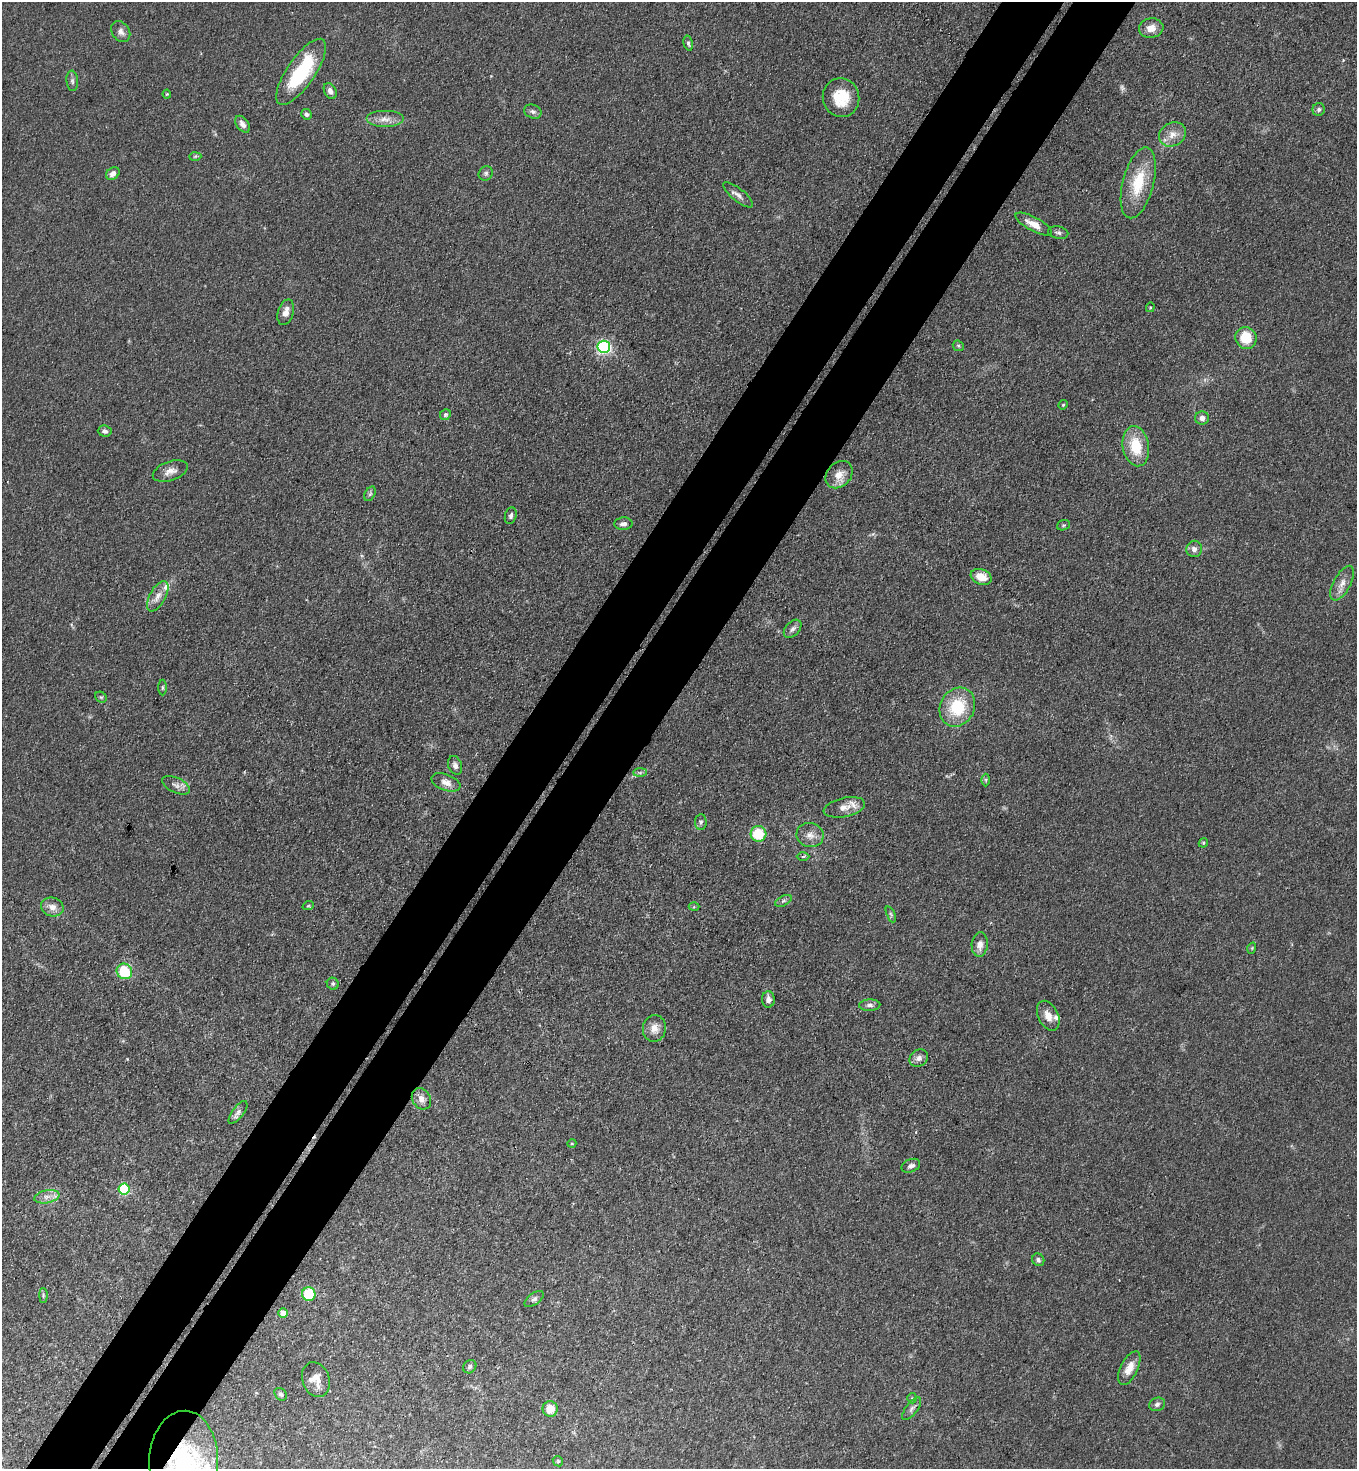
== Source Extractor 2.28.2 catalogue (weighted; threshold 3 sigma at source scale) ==
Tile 7 of 4 x 4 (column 3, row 2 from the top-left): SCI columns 2913-4267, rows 2974-4440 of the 5963 x 5945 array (HDU 1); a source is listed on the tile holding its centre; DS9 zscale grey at full resolution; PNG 1359 x 1471 px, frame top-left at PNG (2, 2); each listed source drawn as its Kron ellipse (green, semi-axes under 4 px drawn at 4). Shown black and unused: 9% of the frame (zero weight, under 3 of 4 exposures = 5% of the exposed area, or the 3 px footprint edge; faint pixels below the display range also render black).
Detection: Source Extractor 2.28.2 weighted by HDU 2 'WHT'; one run over the whole footprint, this tile lists its part. Background 0.103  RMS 0.0074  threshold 0.0333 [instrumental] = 3 sigma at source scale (4.5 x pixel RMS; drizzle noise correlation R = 1.50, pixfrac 1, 0.05/0.05 arcsec/px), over >= 5 px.
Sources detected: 98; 1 too faint to see at this stretch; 1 cosmic-ray / hot-pixel residue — neither listed nor drawn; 5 inside a brighter listed object's ellipse — not listed separately; the other 91 listed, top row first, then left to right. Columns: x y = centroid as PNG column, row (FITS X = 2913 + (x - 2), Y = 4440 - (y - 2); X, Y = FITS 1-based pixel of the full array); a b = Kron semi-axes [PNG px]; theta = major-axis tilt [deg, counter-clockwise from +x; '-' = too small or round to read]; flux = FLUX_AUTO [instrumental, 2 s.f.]
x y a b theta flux
1151 28 12 9 10 7
121 32 11 8 -55 3.7
688 43 8 4 -76 1.5
301 72 39 14 55 52
72 81 10 5 -85 2.1
330 91 8 6 -62 3.5
167 94 4 4 - 0.76
841 98 19 18 - 21
1319 109 6 6 - 1.9
533 112 9 6 -21 2.4
306 114 5 5 - 2.1
385 119 19 8 0 6.9
242 124 9 6 -52 3.6
1172 134 14 11 29 7.5
195 156 6 4 2 1
113 173 7 5 40 3.9
486 173 7 6 - 1.9
1138 183 36 15 76 30
738 195 18 6 -39 4.1
1034 224 20 7 -28 8.7
1058 233 10 6 -11 2.1
1150 307 5 4 - 0.88
286 312 13 7 73 5.7
1246 338 11 10 - 19
958 346 6 5 - 1.2
604 347 6 6 - 160
1063 405 5 4 - 0.93
445 415 6 5 - 1.1
1202 418 7 6 - 3.6
105 431 7 5 -3 2.1
1136 446 20 13 -80 24
170 471 18 9 19 6
839 475 15 12 45 8.6
370 494 8 5 64 1.5
511 516 8 5 74 2.1
623 524 9 6 2 3
1063 525 6 5 - 1.1
1194 549 8 8 - 3.6
981 577 11 7 -21 11
1342 583 19 8 61 6.7
158 596 17 8 61 6.2
793 629 10 7 48 2.9
163 688 8 3 90 0.95
101 697 6 5 - 1.1
957 707 20 17 62 33
455 765 10 6 -71 2.8
640 773 7 4 1 1.5
986 780 6 4 -90 1
446 782 15 8 -20 5.4
176 785 15 7 -25 4.2
844 807 21 9 12 7.5
701 822 8 5 82 1.7
758 834 8 8 - 25
810 835 14 12 -16 6.7
1203 843 5 3 - 0.77
803 856 6 4 1 1.2
783 901 9 5 26 1.6
308 906 6 3 18 0.81
52 907 11 9 -14 5.8
694 907 5 3 - 0.75
891 914 8 4 -66 1.5
980 945 12 8 84 6.1
1252 948 6 3 72 0.7
124 971 8 7 - 27
333 984 6 5 - 1.6
768 999 8 6 -89 3.7
870 1005 10 5 3 2.7
1048 1016 16 10 -63 7.5
654 1028 13 11 78 6.7
919 1058 9 8 - 3.4
421 1099 11 9 -59 4.7
238 1112 13 5 53 3.1
572 1143 4 3 - 0.68
911 1166 10 6 23 2.7
124 1189 5 5 - 57
47 1197 13 6 11 4.5
1038 1260 6 6 - 2.1
309 1294 7 6 - 24
43 1295 7 4 -90 1.1
534 1299 11 6 36 2.3
283 1313 5 4 - 8.6
470 1367 7 6 - 1.8
1129 1368 18 8 64 8.2
316 1380 18 13 -69 8.7
281 1394 7 5 -48 1.9
912 1398 5 5 - 0.99
1157 1404 8 6 21 2.1
550 1409 8 7 - 12
912 1409 13 5 52 2.7
183 1460 50 34 88 86
558 1461 5 4 - 0.96
Overlapping masked pixels (flux is a lower limit): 1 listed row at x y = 183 1460
Isophote crosses this tile's border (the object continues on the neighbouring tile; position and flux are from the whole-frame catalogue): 1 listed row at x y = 183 1460